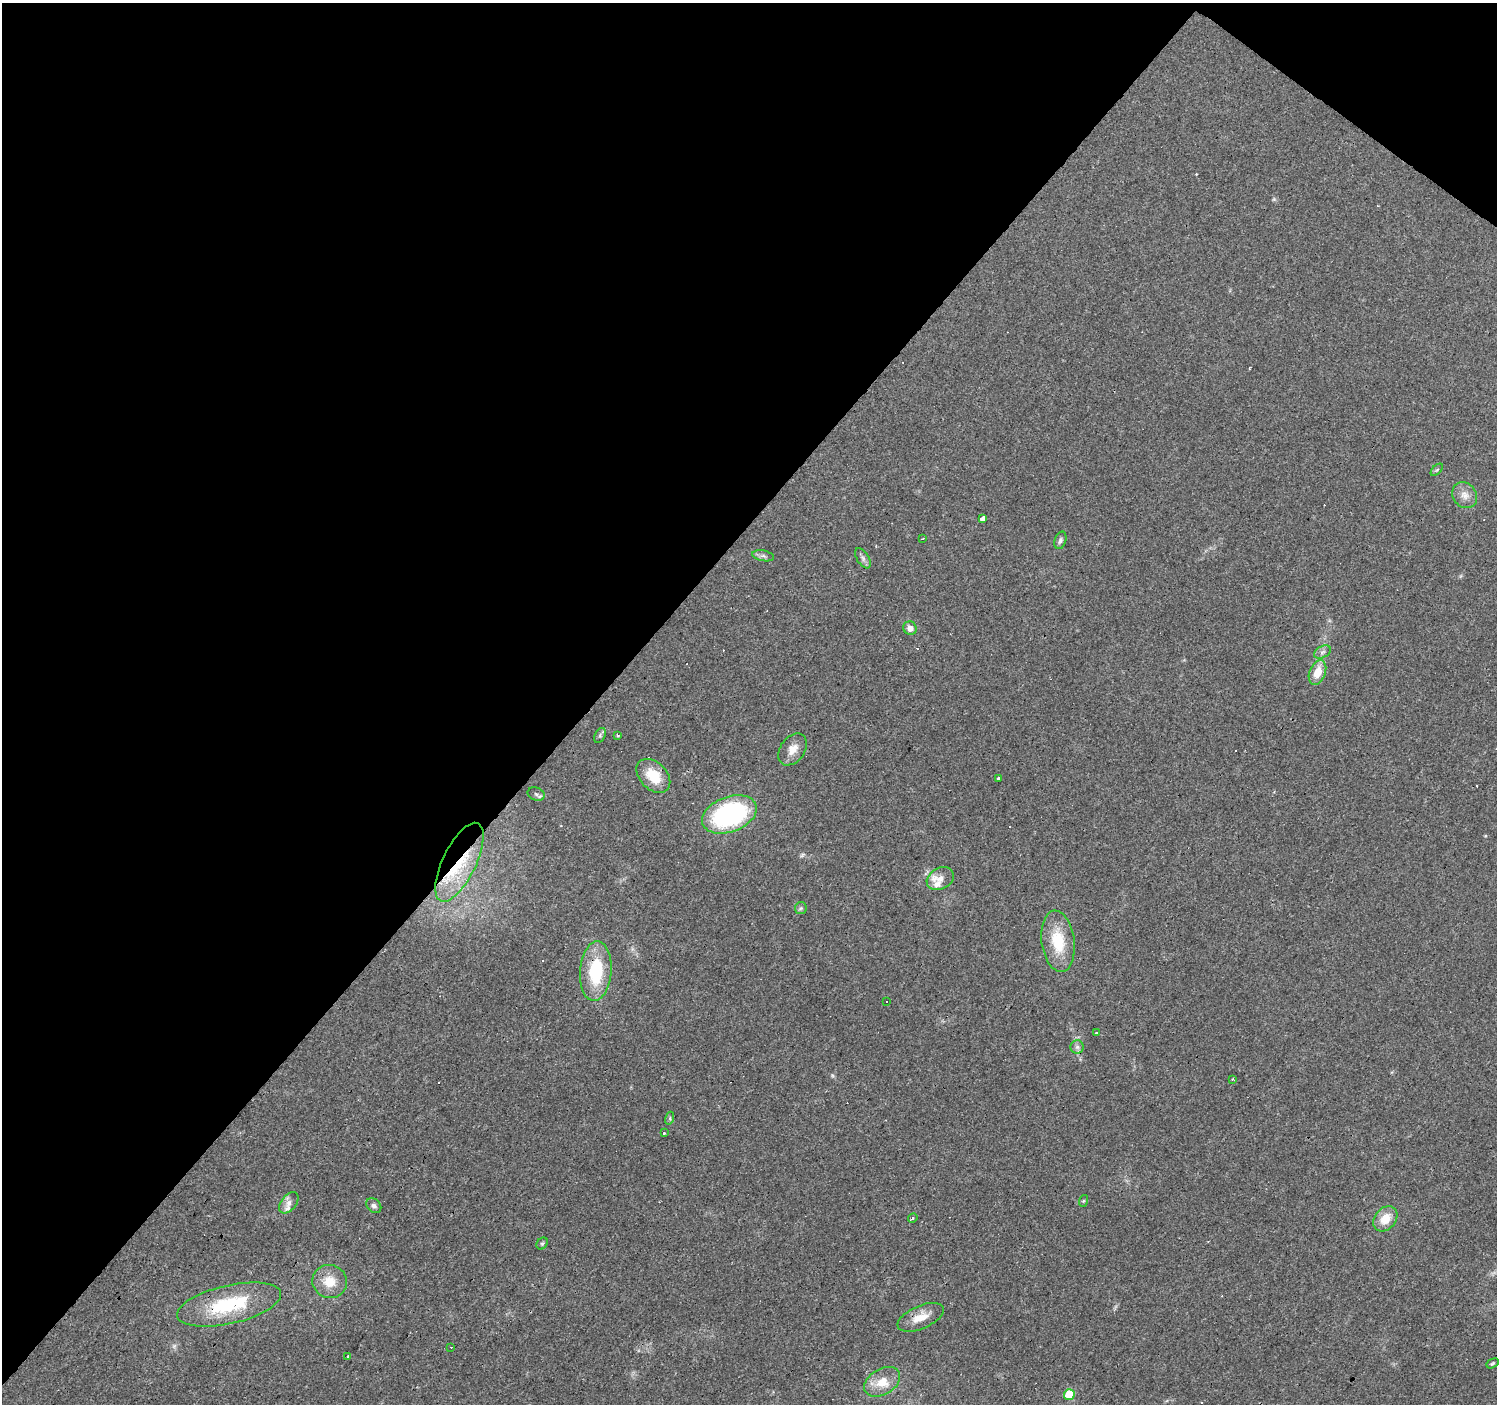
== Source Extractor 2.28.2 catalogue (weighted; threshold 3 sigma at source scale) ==
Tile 2 of 4 x 4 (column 2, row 1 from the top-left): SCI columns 1497-2991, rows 4376-5777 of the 5985 x 6014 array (HDU 1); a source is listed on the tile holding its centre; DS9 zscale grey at full resolution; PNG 1499 x 1406 px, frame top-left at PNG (2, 3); each listed source drawn as its Kron ellipse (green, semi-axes under 4 px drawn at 4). Shown black and unused: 41% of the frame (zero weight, under 3 of 4 exposures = <1% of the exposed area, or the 3 px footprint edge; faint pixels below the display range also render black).
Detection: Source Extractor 2.28.2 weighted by HDU 2 'WHT'; one run over the whole footprint, this tile lists its part. Background 0.0442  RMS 0.0037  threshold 0.0168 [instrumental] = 3 sigma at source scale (4.5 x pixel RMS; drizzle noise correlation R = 1.50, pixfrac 1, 0.0396/0.0396 arcsec/px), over >= 5 px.
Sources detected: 62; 1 too faint to see at this stretch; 16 cosmic-ray / hot-pixel residue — neither listed nor drawn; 3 inside a brighter listed object's ellipse — not listed separately; the other 42 listed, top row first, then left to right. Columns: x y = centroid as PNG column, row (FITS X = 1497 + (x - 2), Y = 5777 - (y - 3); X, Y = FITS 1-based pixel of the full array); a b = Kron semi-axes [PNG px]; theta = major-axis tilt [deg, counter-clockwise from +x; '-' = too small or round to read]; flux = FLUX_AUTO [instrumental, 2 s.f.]
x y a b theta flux
1437 470 8 3 45 0.43
1465 495 14 11 -52 3.2
982 519 3 3 - 54
923 539 3 2 - 0.49
1060 540 9 5 72 1
763 556 11 5 -11 1.2
863 558 11 6 -58 1.3
910 628 7 6 - 2
1322 652 9 5 27 1.2
1317 672 12 8 68 6.3
600 735 8 5 64 0.72
618 735 3 3 - 1.3
793 749 18 12 54 4
653 776 20 13 -45 9.8
998 779 3 3 - 2.1
536 794 9 6 -20 0.96
729 814 28 17 20 62
459 862 43 16 64 21
940 879 14 10 28 3.4
801 908 6 6 - 0.77
1058 941 31 16 -82 14
596 971 30 16 85 21
886 1002 3 2 - 0.46
1096 1033 3 2 - 0.36
1077 1047 6 6 - 1.2
1233 1079 3 2 - 0.69
670 1118 6 4 74 0.66
664 1133 3 3 - 0.61
1083 1201 6 4 71 0.42
289 1203 12 7 51 1.9
374 1206 8 6 -45 1.3
913 1218 5 3 - 0.57
1385 1219 14 10 50 6.2
542 1243 6 5 - 0.59
330 1281 17 16 - 7.3
229 1305 53 19 13 28
921 1317 25 11 24 5.9
451 1347 3 2 - 0.52
348 1357 3 3 - 3.7
1493 1363 6 4 30 0.57
882 1382 19 12 31 7.1
1069 1394 5 5 - 16
Overlapping masked pixels (flux is a lower limit): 3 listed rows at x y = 459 862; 596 971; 229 1305